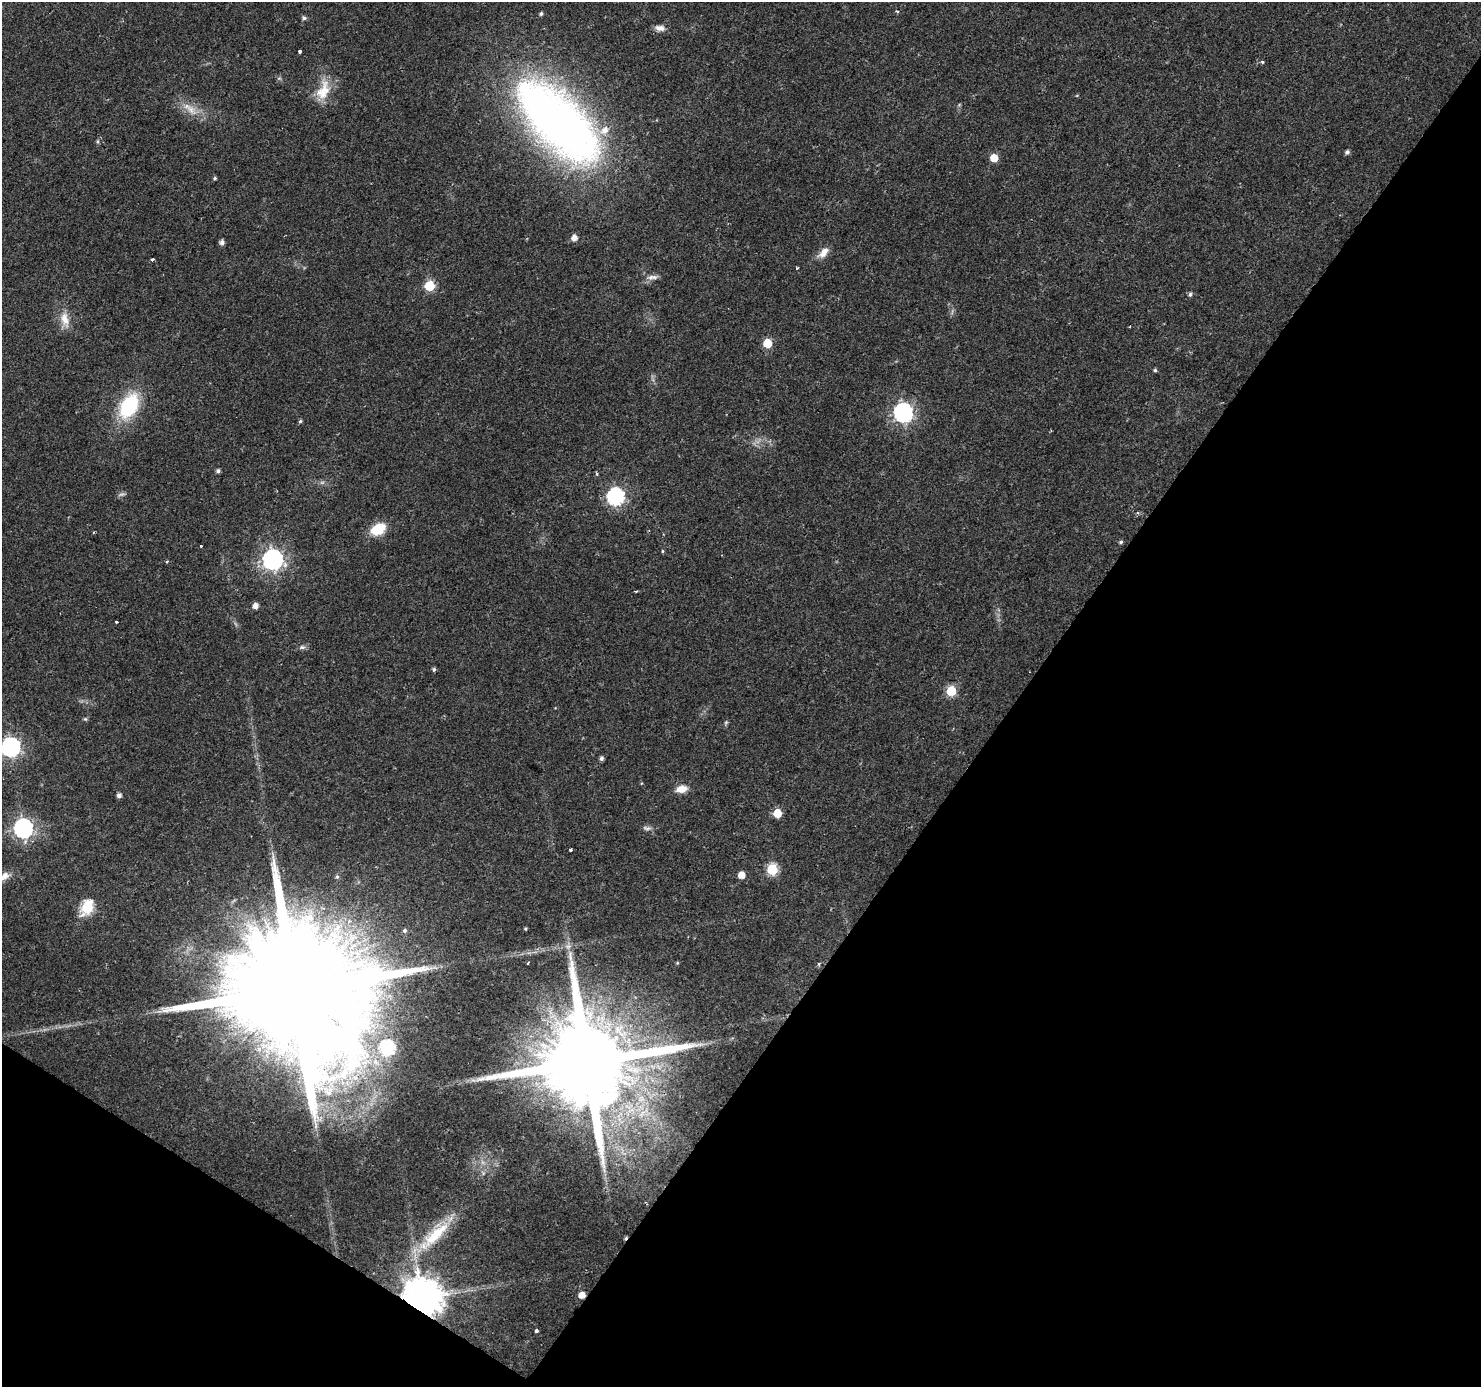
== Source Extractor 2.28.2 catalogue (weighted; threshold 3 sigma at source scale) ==
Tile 15 of 4 x 4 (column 3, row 4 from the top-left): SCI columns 2958-4436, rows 186-1570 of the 5920 x 5979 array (HDU 1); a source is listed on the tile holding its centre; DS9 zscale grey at full resolution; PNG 1483 x 1389 px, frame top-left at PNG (2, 2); no overlay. Shown black and unused: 36% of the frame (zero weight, under 2 of 3 exposures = <1% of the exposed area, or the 3 px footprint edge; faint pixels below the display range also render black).
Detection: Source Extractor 2.28.2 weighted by HDU 2 'WHT'; one run over the whole footprint, this tile lists its part. Background 0.0207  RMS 0.0028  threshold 0.0126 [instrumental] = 3 sigma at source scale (4.5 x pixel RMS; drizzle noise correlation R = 1.50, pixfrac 1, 0.0396/0.0396 arcsec/px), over >= 5 px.
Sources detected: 76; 2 too faint to see at this stretch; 1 inside a brighter object's white glare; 1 cosmic-ray / hot-pixel residue — not listed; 1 inside a brighter listed object's ellipse — not listed separately; the other 71 listed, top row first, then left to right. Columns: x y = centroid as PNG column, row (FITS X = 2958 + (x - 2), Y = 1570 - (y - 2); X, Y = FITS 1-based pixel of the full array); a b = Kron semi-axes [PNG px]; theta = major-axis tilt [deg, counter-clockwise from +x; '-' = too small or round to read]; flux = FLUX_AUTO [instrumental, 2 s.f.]
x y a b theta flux
897 11 5 3 - 0.27
541 14 5 4 - 0.6
304 18 6 5 - 0.75
660 28 13 7 -5 1.8
300 51 3 3 - 1.1
1262 62 5 4 - 0.32
323 91 30 16 67 7.1
191 110 16 12 -76 3.6
560 124 120 56 -47 170
98 141 7 4 -83 0.42
1347 152 5 5 - 0.79
994 158 5 5 - 6.1
215 178 4 4 - 0.4
574 238 5 5 - 2.1
222 242 5 5 - 1.1
823 252 17 8 46 2.7
152 259 3 3 - 0.56
797 268 3 3 - 0.36
652 277 17 6 7 1.5
429 286 6 6 - 17
1190 294 5 5 - 0.66
65 320 23 11 -80 4
767 343 5 5 - 9.5
1155 370 4 4 - 0.48
129 406 25 15 61 23
903 413 8 7 - 120
300 421 4 4 - 0.55
218 471 4 4 - 0.84
597 474 5 3 - 0.32
615 497 7 7 - 74
1138 513 5 3 - 0.35
378 529 14 10 27 8.8
1121 542 5 4 - 0.53
200 545 3 3 - 1.3
662 551 5 3 - 0.3
272 559 8 8 - 160
167 562 4 3 - 0.37
255 606 5 5 - 1.9
116 622 3 3 - 0.53
302 647 9 6 0 0.84
434 669 5 4 - 0.56
951 691 6 6 - 15
85 719 5 5 - 0.41
726 723 8 5 70 0.47
10 747 8 7 - 120
601 758 4 4 - 0.89
681 789 13 8 9 3.1
119 795 4 4 - 1.2
777 813 5 5 - 8.4
23 828 8 7 - 120
647 828 12 6 -5 1
571 849 3 3 - 0.78
772 869 6 6 - 21
741 875 5 5 - 3.5
4 876 14 9 32 2.3
337 877 5 4 - 0.47
87 908 8 6 62 33
525 929 4 3 - 0.35
405 930 4 4 - 1.2
568 946 10 8 26 1.5
528 963 3 2 - 0.36
677 963 4 4 - 0.32
819 964 5 3 - 0.37
295 988 48 30 55 21000
387 1048 7 7 - 43
587 1063 24 21 47 8000
482 1162 7 4 -71 0.77
434 1235 56 16 44 15
582 1295 5 5 - 3.2
422 1298 11 10 - 990
536 1331 3 3 - 1.4
Overlapping masked pixels (flux is a lower limit): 4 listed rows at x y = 295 988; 587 1063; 582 1295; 422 1298
Isophote crosses this tile's border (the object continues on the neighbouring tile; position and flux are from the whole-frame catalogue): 2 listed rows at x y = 10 747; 4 876